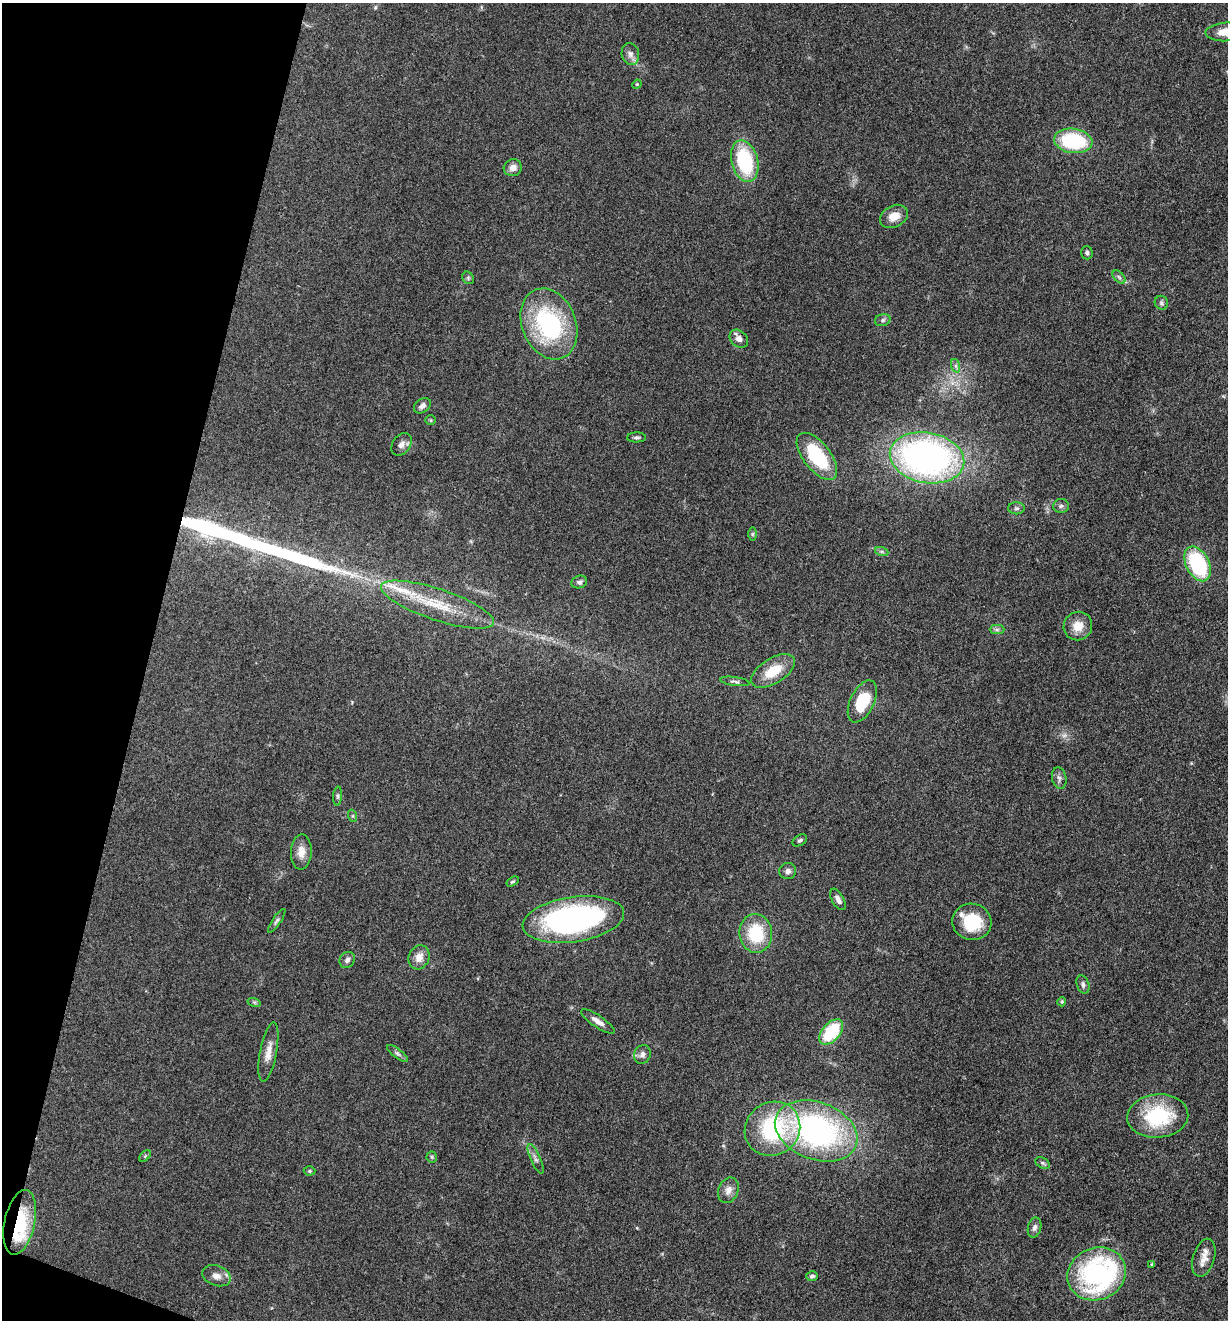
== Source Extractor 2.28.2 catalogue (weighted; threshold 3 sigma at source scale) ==
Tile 9 of 4 x 4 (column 1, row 3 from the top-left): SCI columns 259-1484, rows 1320-2637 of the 5294 x 5274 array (HDU 1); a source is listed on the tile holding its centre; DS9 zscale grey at full resolution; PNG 1230 x 1322 px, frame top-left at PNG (2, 3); each listed source drawn as its Kron ellipse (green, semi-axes under 4 px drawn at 4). Shown black and unused: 12% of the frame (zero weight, under 3 of 4 exposures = <1% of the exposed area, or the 3 px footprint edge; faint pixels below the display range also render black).
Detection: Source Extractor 2.28.2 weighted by HDU 2 'WHT'; one run over the whole footprint, this tile lists its part. Background 0.0742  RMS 0.0056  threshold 0.025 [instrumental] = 3 sigma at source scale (4.5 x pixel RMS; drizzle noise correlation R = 1.50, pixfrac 1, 0.05/0.05 arcsec/px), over >= 5 px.
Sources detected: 78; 1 too faint to see at this stretch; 1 inside a brighter object's white glare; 1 long thin detection or spike segment (spike, bleed or trail) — neither listed nor drawn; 4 inside a brighter listed object's ellipse — not listed separately; the other 71 listed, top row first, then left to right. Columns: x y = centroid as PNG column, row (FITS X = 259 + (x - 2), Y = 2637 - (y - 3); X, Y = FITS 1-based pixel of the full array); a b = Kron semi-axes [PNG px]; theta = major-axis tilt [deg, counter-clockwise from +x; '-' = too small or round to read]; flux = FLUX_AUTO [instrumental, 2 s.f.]
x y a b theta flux
1226 32 20 9 2 8.5
630 54 11 8 -76 2.9
637 84 5 4 - 0.54
1073 141 19 12 -8 40
745 161 21 13 -76 43
513 168 9 8 - 3.7
894 216 15 10 27 6.9
1087 253 7 5 -87 1.2
1119 277 8 4 -45 1.3
468 278 7 5 -48 0.97
1161 303 7 6 - 1.3
883 320 8 6 16 1.4
549 324 37 27 -68 67
739 339 10 8 -42 3.4
956 366 7 4 -71 1.1
422 406 9 6 38 2.1
430 420 5 5 - 0.77
636 437 9 5 2 1.2
401 444 12 9 54 3
817 456 28 13 -52 35
927 458 37 25 -11 210
1061 506 8 6 5 1.6
1016 508 8 6 1 1.5
752 534 7 4 89 0.9
882 552 7 4 -19 1
1198 564 18 11 -64 47
579 582 8 6 18 1.6
437 605 59 15 -18 27
1078 626 14 14 - 7.6
997 630 7 4 0 1.3
773 671 24 12 32 15
735 681 15 4 -8 1.5
862 701 22 12 64 21
1059 778 11 7 -78 2.1
338 796 10 4 86 1
353 816 6 4 -72 0.79
800 840 8 5 31 1.2
301 852 17 10 87 5.6
788 871 8 8 - 2.2
513 882 7 4 33 0.84
838 899 12 6 -61 2.5
573 919 51 22 8 130
277 921 14 4 56 1.4
972 922 20 18 -14 22
756 933 19 16 -83 26
419 957 12 10 66 5.3
347 960 8 7 - 2
1083 984 9 6 -71 1.7
254 1002 7 4 -18 0.79
1062 1002 5 4 - 0.8
598 1021 20 6 -34 3.7
831 1032 15 9 49 30
268 1052 30 8 80 6.2
397 1053 13 4 -37 1.5
642 1054 9 8 - 2.3
1158 1116 30 21 5 39
772 1129 28 26 37 55
816 1131 43 28 -20 150
145 1156 7 4 46 0.82
432 1157 5 5 - 0.81
536 1159 16 5 -66 2.3
1042 1163 8 5 -27 1.1
309 1171 6 4 2 0.84
728 1190 13 9 67 4.2
20 1222 33 15 77 29
1034 1227 10 6 75 2
1204 1258 20 10 73 5.8
1152 1264 4 3 - 0.93
1097 1274 30 26 24 100
216 1276 14 10 -19 4.5
812 1276 6 5 - 1.3
Overlapping masked pixels (flux is a lower limit): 1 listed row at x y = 20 1222
Isophote crosses this tile's border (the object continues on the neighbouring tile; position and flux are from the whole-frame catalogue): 1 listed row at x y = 1226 32